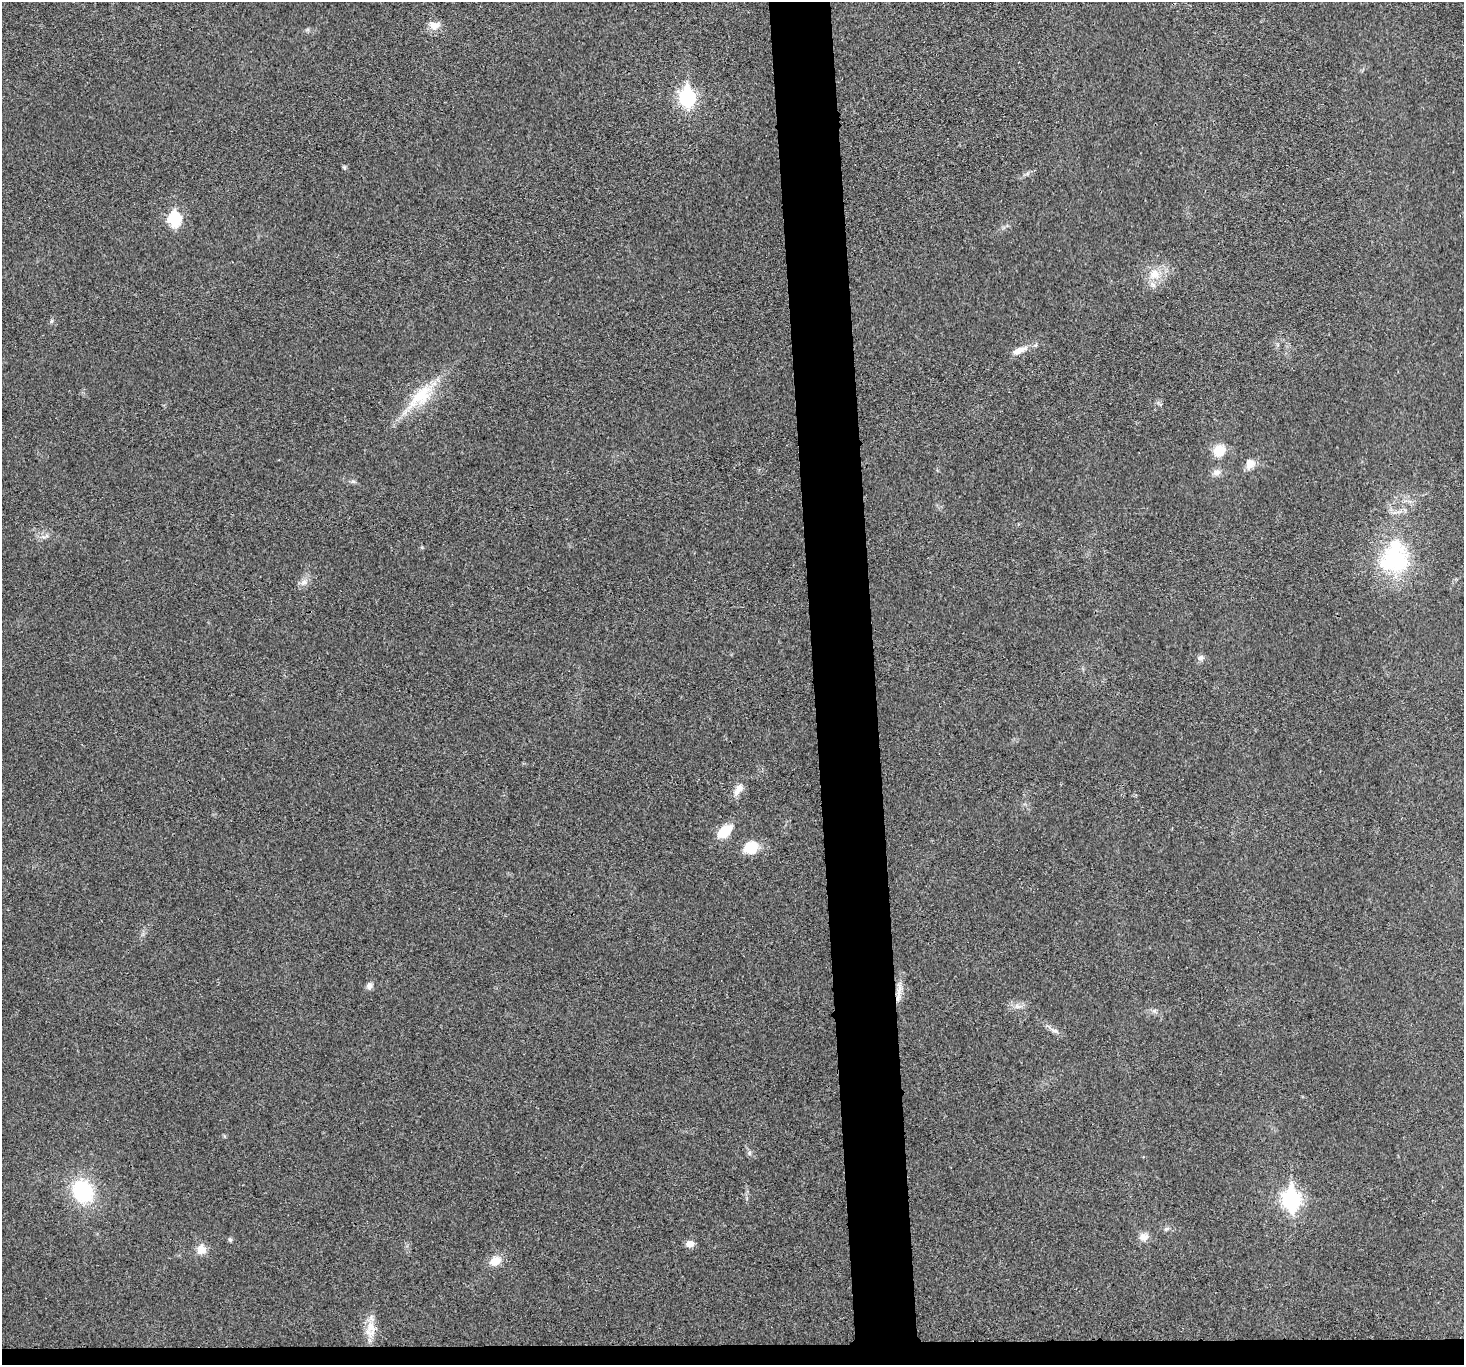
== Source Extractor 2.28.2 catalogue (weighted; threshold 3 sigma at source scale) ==
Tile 8 of 3 x 3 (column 2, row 3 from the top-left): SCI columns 1464-2925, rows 131-1493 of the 4390 x 4370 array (HDU 1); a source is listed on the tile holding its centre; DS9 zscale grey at full resolution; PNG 1466 x 1367 px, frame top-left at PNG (2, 2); no overlay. Shown black and unused: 6% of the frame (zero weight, under 3 of 4 exposures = <1% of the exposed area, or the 3 px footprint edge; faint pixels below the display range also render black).
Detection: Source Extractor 2.28.2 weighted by HDU 2 'WHT'; one run over the whole footprint, this tile lists its part. Background 0.0201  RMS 0.0059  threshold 0.0266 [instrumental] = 3 sigma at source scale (4.5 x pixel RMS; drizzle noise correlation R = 1.50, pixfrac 1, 0.05/0.05 arcsec/px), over >= 5 px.
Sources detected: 30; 1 inside a brighter listed object's ellipse — not listed separately; the other 29 listed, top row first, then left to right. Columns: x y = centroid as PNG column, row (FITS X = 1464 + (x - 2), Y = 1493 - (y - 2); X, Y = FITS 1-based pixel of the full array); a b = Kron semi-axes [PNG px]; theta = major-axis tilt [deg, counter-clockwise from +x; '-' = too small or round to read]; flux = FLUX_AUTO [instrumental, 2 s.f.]
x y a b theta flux
434 25 14 11 -1 5.6
687 97 9 7 -86 150
344 167 6 4 -19 0.76
174 219 7 6 - 66
1154 274 15 13 59 8.6
1020 350 23 7 23 5.5
420 396 41 17 44 25
1219 451 15 13 66 9
1250 464 12 10 72 5
1217 472 11 8 21 3
1394 560 41 35 12 51
304 582 8 7 - 2.4
1200 658 9 7 30 1.8
738 789 18 8 49 4.9
724 832 16 9 41 15
751 847 17 14 20 13
369 986 8 7 - 2.2
899 990 28 6 87 5.4
1054 1031 9 4 -8 1.5
749 1153 6 5 - 1.2
83 1191 22 19 -62 42
1291 1200 9 7 -86 220
1166 1229 8 5 31 1.2
1143 1237 13 9 -6 3.6
230 1240 5 5 - 1.1
690 1244 10 8 8 3.7
201 1249 11 10 - 6.1
495 1261 14 10 26 7
370 1328 24 12 79 8.8
Unlisted compact peaks at least as high as the median listed source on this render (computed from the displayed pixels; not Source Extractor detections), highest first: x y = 1154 1011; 353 481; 51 321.